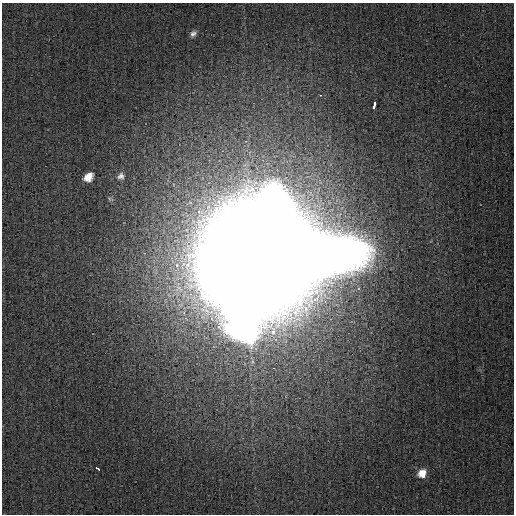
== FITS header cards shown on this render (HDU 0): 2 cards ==
NAXIS1  =                  512
NAXIS2  =                  512

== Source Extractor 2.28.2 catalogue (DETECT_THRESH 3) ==
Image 512 x 512 px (HDU 0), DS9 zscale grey, 1 PNG px = 1 image px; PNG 516 x 516 px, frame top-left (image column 1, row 512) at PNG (2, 3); no overlay
Background 6.95e-04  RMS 0.0014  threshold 0.00407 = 3 sigma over >= 5 px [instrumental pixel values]
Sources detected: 9; all 9 listed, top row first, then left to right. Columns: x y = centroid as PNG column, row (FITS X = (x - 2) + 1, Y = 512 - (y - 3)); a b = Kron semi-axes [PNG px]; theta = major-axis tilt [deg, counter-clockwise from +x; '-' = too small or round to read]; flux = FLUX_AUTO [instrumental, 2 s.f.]
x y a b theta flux
193 34 9 6 47 0.35
320 95 2 2 - 0.59
374 105 5 3 - 7
121 176 8 8 - 0.39
88 177 9 7 39 1.1
259 257 50 43 13 9000
274 368 3 2 - 0.25
97 468 5 3 - 1.6
422 473 10 8 51 1.1